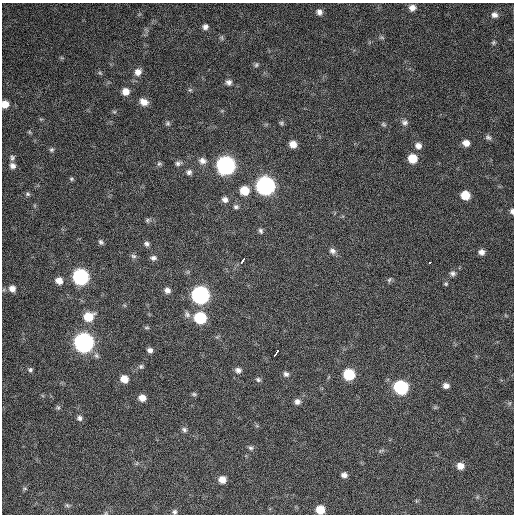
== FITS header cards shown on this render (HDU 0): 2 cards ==
NAXIS1  =                  512 / Axis length
NAXIS2  =                  512 / Axis length

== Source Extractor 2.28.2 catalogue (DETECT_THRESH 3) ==
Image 512 x 512 px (HDU 0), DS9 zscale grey, 1 PNG px = 1 image px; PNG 516 x 516 px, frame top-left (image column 1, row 512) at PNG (2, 3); no overlay
Background 619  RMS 24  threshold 73.3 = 3 sigma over >= 5 px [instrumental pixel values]
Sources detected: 91; all 91 listed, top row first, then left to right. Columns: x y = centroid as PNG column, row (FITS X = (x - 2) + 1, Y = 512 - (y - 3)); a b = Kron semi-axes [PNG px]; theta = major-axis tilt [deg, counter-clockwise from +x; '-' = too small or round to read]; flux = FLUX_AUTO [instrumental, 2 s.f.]
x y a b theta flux
412 8 8 7 - 9400
319 12 7 6 - 7000
494 15 8 8 - 7600
205 27 7 7 - 6400
222 38 8 4 -89 2800
382 38 6 4 -20 2500
493 42 6 5 - 2600
256 65 7 5 74 3000
138 72 9 9 - 11000
100 73 6 4 -44 2200
229 82 7 7 - 5900
190 90 6 5 - 2500
126 92 8 7 - 13000
144 102 9 7 -26 13000
5 104 6 6 - 16000
114 112 6 4 -1 2100
405 122 9 7 -25 5600
168 123 6 6 - 3200
281 123 6 5 - 2700
384 124 7 6 - 3000
29 132 6 4 -71 1800
488 137 8 6 -31 4300
466 143 7 6 - 11000
293 144 7 6 - 13000
418 146 8 7 - 8600
51 150 6 6 - 3100
12 158 8 6 76 4100
412 158 8 7 - 29000
202 161 10 8 -23 8300
178 163 8 5 18 4400
159 164 6 6 - 3000
226 165 9 9 - 650000
13 166 8 7 - 6800
189 172 7 6 - 4900
71 179 6 5 - 2500
265 186 9 9 - 660000
244 190 8 8 - 32000
28 194 7 5 -27 2900
465 195 7 7 - 31000
225 199 7 7 - 7100
236 207 7 6 - 4200
512 211 6 4 -83 4200
147 220 6 5 - 2700
261 231 6 5 - 3800
101 242 7 5 -46 3800
146 244 7 6 - 4300
332 251 9 7 -20 6400
481 252 7 6 - 7800
133 256 8 6 -17 3700
153 258 8 6 -4 4900
242 261 6 3 56 75000
430 262 3 3 - 3400
453 273 7 6 - 5100
80 277 9 8 - 340000
389 280 8 5 54 3000
59 281 8 7 - 13000
446 284 6 5 - 2200
12 289 8 7 - 11000
167 290 7 6 - 6900
200 295 9 8 - 530000
187 314 10 8 -51 6100
88 317 10 8 17 33000
200 318 8 8 - 95000
147 328 8 4 0 2200
84 343 9 9 - 790000
150 350 6 5 - 5500
276 353 7 3 57 14000
141 366 7 6 - 3300
30 370 6 6 - 3200
238 370 8 7 - 6300
286 374 7 6 - 4600
349 374 8 7 - 71000
124 379 7 7 - 17000
258 379 7 6 - 3500
446 386 7 6 - 7300
401 387 8 8 - 200000
194 394 6 5 - 2700
142 398 7 6 - 13000
297 402 7 7 - 6600
58 407 7 5 -67 2800
79 418 7 7 - 5100
184 430 7 6 - 4200
251 448 7 6 - 3600
381 450 9 3 14 2800
460 466 8 7 - 13000
344 475 7 5 1 6800
222 480 7 7 - 14000
25 488 5 5 - 2400
67 505 7 5 -43 2800
320 510 7 7 - 28000
174 512 6 6 - 3800
At the frame edge (FLAGS 8, measured only in part): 4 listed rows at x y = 5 104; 512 211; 320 510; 174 512